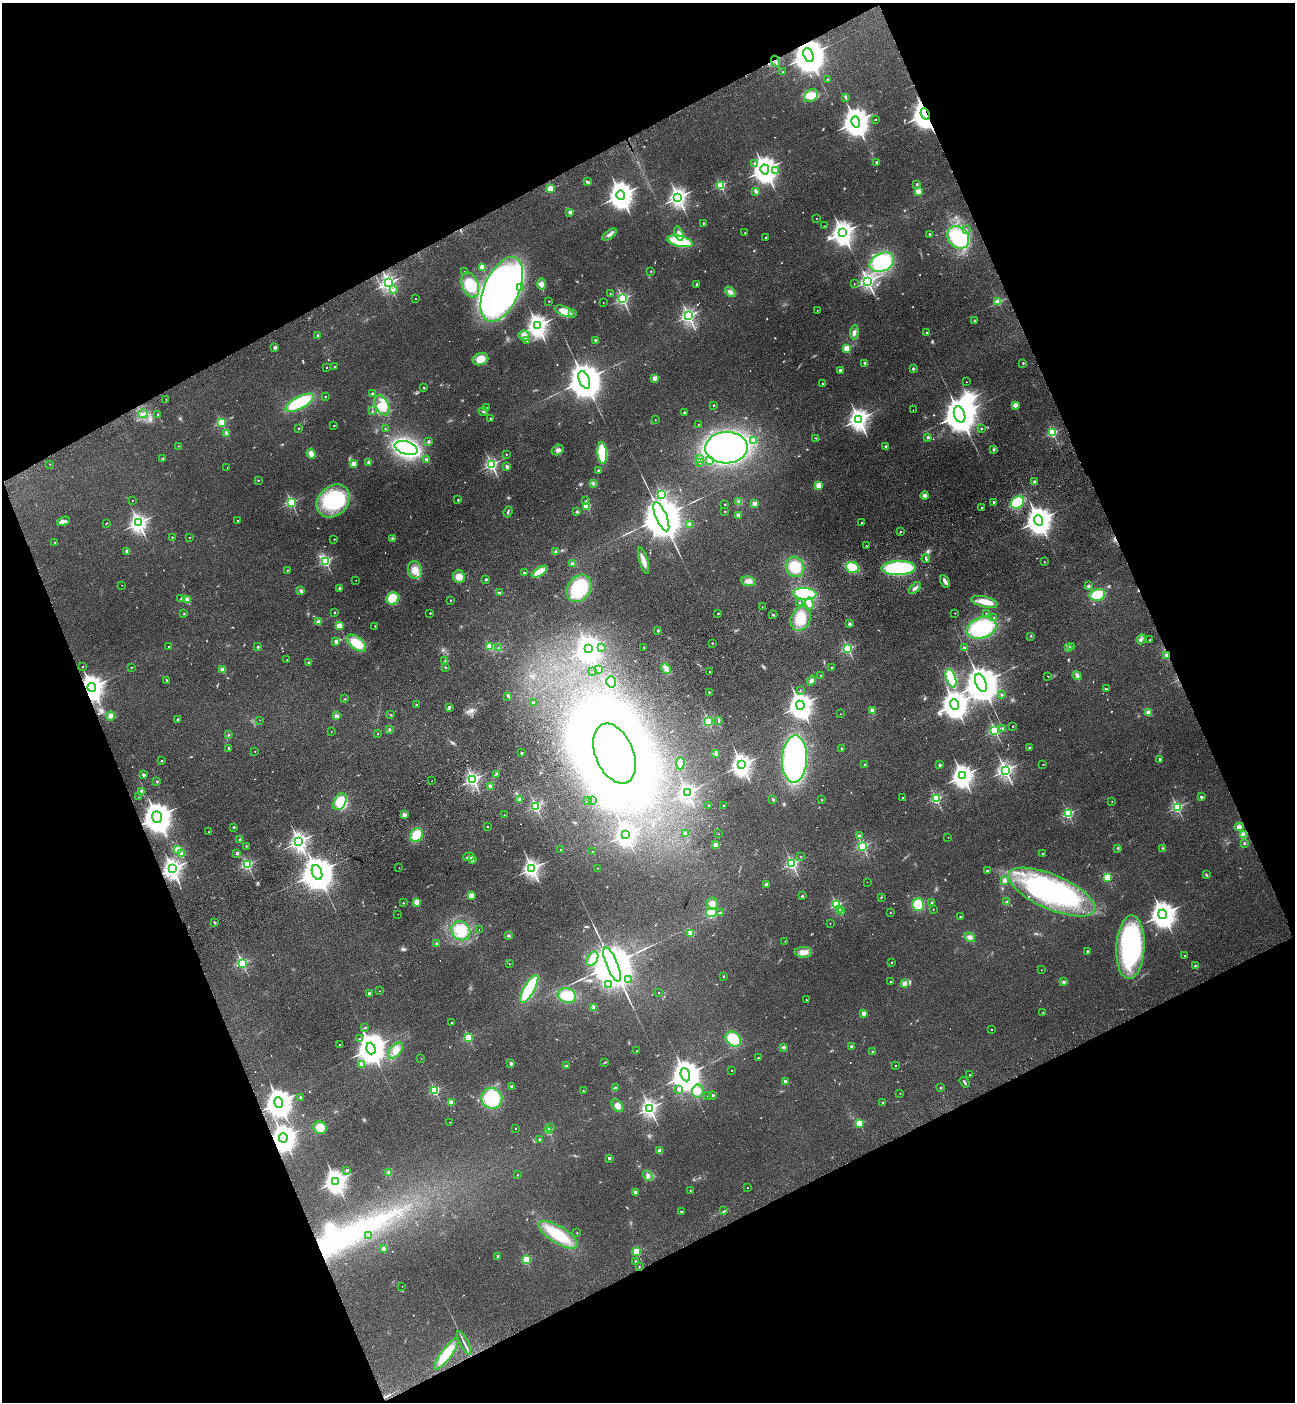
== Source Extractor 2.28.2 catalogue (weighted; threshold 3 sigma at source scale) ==
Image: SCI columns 347-5516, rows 112-5709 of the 5732 x 5819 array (HDU 1 of 3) = the unmasked area's bounding box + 8 px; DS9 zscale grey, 4 x 4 block average (1 PNG px = mean of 4 x 4 image px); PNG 1297 x 1404 px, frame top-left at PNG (2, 3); each listed source drawn as its Kron ellipse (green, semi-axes under 4 px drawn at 4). Shown black and unused: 44% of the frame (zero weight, under 3 of 4 exposures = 6% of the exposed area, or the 3 px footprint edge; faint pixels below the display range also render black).
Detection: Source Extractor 2.28.2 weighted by HDU 2 'WHT'. Background 0.192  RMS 0.0084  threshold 0.038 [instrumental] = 3 sigma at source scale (4.5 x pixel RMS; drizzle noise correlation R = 1.50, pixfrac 1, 0.05/0.05 arcsec/px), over >= 5 px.
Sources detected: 688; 7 too faint to see at this stretch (4 x 4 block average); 12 inside a brighter object's white glare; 6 cosmic-ray / hot-pixel residue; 4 long thin detections or spike segments (spike, bleed or trail) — neither listed nor drawn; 5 coinciding with a brighter row at this scale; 16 inside a brighter listed object's ellipse — not listed separately; of the other 638, all 500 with FLUX_AUTO >= 2.2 (the completeness limit of this list) listed and drawn (138 fainter detections not listed), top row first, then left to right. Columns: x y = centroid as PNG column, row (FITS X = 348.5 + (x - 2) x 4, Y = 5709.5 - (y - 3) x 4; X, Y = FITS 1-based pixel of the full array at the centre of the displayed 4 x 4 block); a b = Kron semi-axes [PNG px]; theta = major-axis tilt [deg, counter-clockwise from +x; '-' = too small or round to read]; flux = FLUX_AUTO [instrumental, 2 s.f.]
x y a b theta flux
808 55 7 5 -68 14000
775 61 5 2 - 7.3
783 72 2 2 - 3
827 79 2 2 - 6.7
811 96 8 5 39 67
846 98 3 2 - 5
925 114 5 3 - 9000
876 119 2 2 - 4.3
856 122 5 4 - 8000
877 162 2 2 - 52
754 164 2 2 - 8.5
765 169 5 4 - 6100
775 170 2 2 - 8.3
587 182 3 2 - 9.8
917 184 2 2 - 13
720 185 2 2 - 540
550 189 2 2 - 250
756 191 3 2 - 11
918 192 2 2 - 200
621 195 5 4 - 6300
678 197 3 3 - 2700
570 212 2 2 - 68
817 218 2 2 - 2.4
704 223 2 2 - 3.9
825 226 3 2 - 2.4
966 230 2 2 - 7.1
745 233 2 2 - 5.1
842 233 4 4 - 4100
679 234 7 4 -73 23
929 234 2 2 - 15
609 235 8 3 35 19
766 237 2 2 - 19
958 237 12 10 -47 390
680 241 13 5 -13 280
882 262 13 9 25 370
482 267 2 2 - 210
651 271 2 2 - 6.9
464 272 2 2 - 4.6
868 281 2 2 - 1700
388 283 3 2 - 1900
541 284 6 4 -90 18
697 284 2 2 - 31
854 284 2 2 - 4.7
470 285 13 8 -70 130
521 288 2 2 - 9.5
394 289 2 2 - 9.4
502 289 34 17 66 2000
730 292 6 3 -47 19
610 294 2 2 - 6.7
415 299 2 2 - 3.5
623 299 2 2 - 970
549 301 2 2 - 5.9
998 302 2 2 - 230
603 303 2 2 - 4.1
564 311 10 4 -21 38
817 311 2 2 - 2.8
572 314 2 2 - 53
688 316 2 2 - 1600
974 321 2 2 - 2.9
537 326 4 3 - 3800
854 332 7 4 86 20
927 333 2 2 - 26
318 335 2 2 - 31
524 336 6 5 - 23
527 340 2 2 - 3
596 341 2 2 - 61
275 347 2 2 - 62
847 349 2 2 - 260
480 359 8 6 20 63
865 363 2 2 - 45
1023 363 2 2 - 12
326 367 2 2 - 9.5
334 367 2 2 - 3
913 369 2 2 - 33
840 370 2 2 - 54
654 378 2 2 - 110
584 380 9 5 -68 19000
967 382 2 2 - 2.5
823 384 2 2 - 19
424 388 3 2 - 3.1
372 394 2 2 - 23
325 397 2 2 - 9.2
166 399 2 2 - 5.5
300 403 15 6 29 300
382 405 11 6 -61 63
714 405 2 2 - 14
1015 405 2 2 - 170
487 407 2 2 - 5
913 410 2 2 - 3
372 411 2 2 - 2.5
483 411 4 2 - 4.8
684 412 2 2 - 27
143 414 5 2 - 11
960 414 8 5 -70 17000
158 415 2 2 - 13
491 419 2 2 - 24
859 419 3 3 - 3400
655 420 2 2 - 2.5
221 423 2 2 - 510
698 425 2 2 - 3.2
334 426 2 2 - 9.1
298 428 2 2 - 13
385 429 2 2 - 6.1
982 429 2 2 - 3.3
226 433 3 2 - 5.4
1052 433 2 2 - 570
928 437 2 2 - 50
816 438 3 2 - 3.8
753 441 2 2 - 140
428 442 2 2 - 32
178 446 2 2 - 4.9
886 447 2 2 - 37
406 448 12 6 -17 830
726 448 21 15 2 1400
993 449 2 2 - 2.5
558 450 6 5 - 17
602 453 11 4 -86 220
311 454 5 4 - 32
506 454 2 2 - 8.2
699 458 3 2 - 10
163 459 3 2 - 4.2
427 459 3 3 - 8.3
709 461 2 2 - 9.2
369 462 2 2 - 82
700 462 2 2 - 2.5
50 464 2 2 - 3.5
354 464 2 2 - 160
491 464 2 2 - 1200
507 467 2 2 - 52
227 468 2 2 - 3.4
598 471 2 2 - 24
258 480 2 2 - 8.9
1034 482 2 2 - 41
593 483 2 2 - 4.7
819 486 2 2 - 240
661 494 2 2 - 670
925 495 4 4 - 15
132 500 2 2 - 4.7
458 500 2 2 - 15
333 501 18 14 44 420
586 501 2 2 - 2.5
739 502 4 3 - 11
994 502 2 2 - 34
1017 502 7 5 36 230
291 503 2 2 - 790
754 503 2 2 - 120
725 505 2 2 - 11
587 506 2 2 - 270
982 508 2 2 - 14
508 512 6 2 68 6.6
577 512 3 2 - 6.2
725 512 2 2 - 3.1
738 515 2 2 - 83
661 517 15 5 -67 39000
1038 520 5 4 - 7200
63 521 6 3 23 13
237 521 2 2 - 3.6
106 523 3 2 - 2.5
138 523 3 3 - 2500
862 523 2 2 - 15
689 524 3 2 - 4.9
900 532 2 2 - 3.3
172 537 2 2 - 8.1
189 537 2 2 - 4.5
392 538 2 2 - 3.3
334 539 2 2 - 7.8
55 542 2 2 - 6.3
866 546 2 2 - 7.6
127 551 2 2 - 67
556 552 4 2 - 14
926 559 4 2 - 8.5
325 561 2 2 - 770
644 561 13 4 -74 39
1044 562 2 2 - 5
572 564 2 2 - 3.3
795 567 10 9 - 130
852 567 6 5 - 100
899 568 17 7 2 440
287 570 2 2 - 3.5
415 570 9 7 -82 47
539 572 9 4 33 71
524 573 2 2 - 20
459 577 6 6 - 46
486 579 2 2 - 25
356 580 2 2 - 2.6
748 581 8 4 -8 26
945 581 6 3 -60 22
122 585 2 2 - 2.9
1088 586 2 2 - 40
340 588 3 2 - 4.8
579 588 14 11 57 300
915 588 7 3 44 14
301 591 4 3 - 9.3
499 593 3 2 - 4.7
805 594 11 6 -5 320
1097 595 8 6 12 120
181 599 3 2 - 2.6
393 599 6 6 - 150
187 600 2 2 - 210
450 600 2 2 - 13
984 602 13 5 -14 63
799 603 2 2 - 7
809 603 6 3 -81 17
762 607 2 2 - 5.6
335 612 2 2 - 8.1
430 613 2 2 - 10
955 613 2 2 - 2.7
986 613 2 2 - 3.7
184 614 2 2 - 3
718 614 2 2 - 12
773 615 4 2 - 6.3
994 618 2 2 - 5.6
801 619 12 9 66 91
319 622 2 2 - 130
849 624 2 2 - 45
339 626 2 2 - 200
375 626 2 2 - 7.2
981 628 15 10 17 380
658 630 2 2 - 30
1031 636 3 2 - 3
1141 639 5 3 - 10
1150 640 2 2 - 9.2
336 641 2 2 - 98
357 643 11 6 -39 120
712 643 2 2 - 10
1071 646 2 2 - 2.6
169 647 2 2 - 2.8
258 647 2 2 - 23
490 647 2 2 - 260
602 647 2 2 - 3.4
643 647 2 2 - 8.2
498 648 2 2 - 2.9
964 648 2 2 - 27
1069 648 2 2 - 88
588 649 4 3 - 4600
848 649 2 2 - 740
1167 655 2 2 - 49
287 660 2 2 - 2.2
445 661 2 2 - 7.7
309 663 2 2 - 52
82 667 2 2 - 4.8
131 667 2 2 - 6.4
446 667 2 2 - 3.4
832 667 2 2 - 24
599 669 3 3 - 9.5
666 669 6 4 -58 19
222 670 2 2 - 140
709 671 2 2 - 4.1
593 672 2 2 - 4.1
820 675 2 2 - 6.6
1048 676 2 2 - 2.4
1077 676 5 4 - 14
951 678 9 4 -71 200
166 680 3 2 - 4.6
811 680 5 4 - 14
611 682 6 4 -73 23
981 683 10 5 -67 21000
92 687 4 3 - 5600
1106 689 2 2 - 4.4
800 690 2 2 - 2.6
709 692 2 2 - 11
1002 695 2 2 - 20
508 696 4 2 - 6.2
345 699 2 2 - 3.4
533 702 3 2 - 4.7
955 704 5 4 - 6800
416 705 2 2 - 19
800 705 5 4 - 5700
449 707 3 3 - 8.3
872 710 2 2 - 100
1149 712 2 2 - 140
841 714 2 2 - 2.8
391 715 2 2 - 12
110 716 4 4 - 14
336 716 2 2 - 96
178 720 3 2 - 4.9
260 720 2 2 - 2.2
719 720 4 2 - 5.7
708 722 2 2 - 670
1013 726 2 2 - 8.7
390 729 2 2 - 13
1002 729 2 2 - 4.2
995 731 2 2 - 890
331 732 2 2 - 2.7
378 734 2 2 - 3.2
229 735 3 2 - 4.1
229 748 2 2 - 20
842 748 2 2 - 17
1029 748 2 2 - 33
255 751 2 2 - 3
521 753 2 2 - 22
614 754 31 19 -67 3900
716 754 4 2 - 6.9
794 759 24 12 86 970
1160 759 2 2 - 55
161 760 2 2 - 2.9
680 763 6 3 89 15
1043 764 2 2 - 5.2
742 765 4 3 - 3500
865 765 2 2 - 27
940 765 2 2 - 39
1005 770 3 2 - 1900
496 774 2 2 - 3.3
143 775 2 2 - 53
962 776 4 3 - 3900
473 779 2 2 - 1500
157 781 2 2 - 15
432 781 2 2 - 2.7
490 786 4 2 - 6.5
142 791 2 2 - 110
687 793 2 2 - 1600
139 797 2 2 - 4
902 797 2 2 - 5.8
1201 797 2 2 - 42
520 799 2 2 - 79
773 799 3 3 - 6.1
936 799 2 2 - 620
592 800 2 2 - 2.7
822 800 2 2 - 6.9
587 801 2 2 - 13
1112 801 2 2 - 2.6
340 802 9 6 60 130
709 805 3 2 - 2.6
723 805 2 2 - 6
536 806 2 2 - 830
1177 807 2 2 - 840
1068 814 2 2 - 640
404 815 2 2 - 100
504 815 2 2 - 3.2
157 817 6 4 -71 11000
234 827 2 2 - 23
487 827 2 2 - 9.4
1239 827 4 4 - 25
209 832 2 2 - 3.1
685 833 2 2 - 59
625 834 3 3 - 3100
718 834 2 2 - 3.7
417 835 7 6 - 91
1243 835 2 2 - 250
859 836 2 2 - 12
948 837 2 2 - 2.8
240 840 3 2 - 6.2
299 842 3 3 - 2500
1244 843 2 2 - 22
716 845 4 3 - 12
246 846 2 2 - 11
862 846 2 2 - 750
1118 848 2 2 - 3.8
1163 848 2 2 - 2.9
178 849 2 2 - 240
561 850 2 2 - 8.9
592 852 2 2 - 4.4
182 853 2 2 - 160
237 853 2 2 - 44
1043 853 2 2 - 7.4
469 857 6 3 3 13
800 857 2 2 - 5
472 860 4 3 - 15
247 864 2 2 - 820
792 864 2 2 - 1000
399 868 2 2 - 2.4
532 868 3 2 - 2500
597 868 2 2 - 3.6
172 869 3 3 - 3100
987 871 2 2 - 13
317 872 8 5 -69 17000
1206 875 3 2 - 4.2
1107 877 2 2 - 340
1004 880 2 2 - 79
867 882 2 2 - 2.2
766 884 2 2 - 57
1052 892 46 17 -23 950
471 896 2 2 - 190
802 896 3 2 - 5.6
881 897 3 2 - 3.2
417 902 2 2 - 220
1007 902 3 2 - 6
403 903 2 2 - 8.9
932 903 3 2 - 4.8
712 904 6 5 - 28
918 904 6 6 - 110
836 905 2 2 - 610
840 909 2 2 - 41
933 909 2 2 - 4.8
841 911 2 2 - 17
711 913 5 4 - 150
720 913 2 2 - 12
890 913 2 2 - 7.7
398 914 2 2 - 2.5
1163 914 5 4 - 6300
960 917 2 2 - 10
214 923 3 2 - 5.3
830 923 2 2 - 2.4
479 930 2 2 - 4.8
461 931 10 8 -48 120
691 933 2 2 - 190
508 936 3 3 - 8.3
970 937 5 4 - 16
785 941 2 2 - 4.6
437 944 2 2 - 68
1130 947 32 14 87 730
1087 951 2 2 - 25
803 952 9 5 -2 37
1185 956 2 2 - 4.8
592 959 8 5 59 41
892 962 2 2 - 8.6
242 963 2 2 - 640
509 964 2 2 - 4.6
612 965 18 5 -67 49000
1195 966 3 2 - 5.2
1041 970 2 2 - 2.6
723 976 2 2 - 8.5
628 979 2 2 - 4.2
891 982 2 2 - 12
1064 982 2 2 - 3.8
904 983 2 2 - 120
609 984 2 2 - 5.1
529 989 16 5 60 320
379 991 2 2 - 2.4
659 993 2 2 - 4.6
369 994 2 2 - 47
567 995 9 7 -13 110
806 1000 2 2 - 8.2
594 1008 2 2 - 150
1043 1012 2 2 - 2.5
864 1013 2 2 - 110
452 1023 2 2 - 9.6
365 1028 3 2 - 4.4
992 1030 2 2 - 4.8
468 1038 2 2 - 400
360 1039 2 2 - 6.6
733 1039 8 6 -41 160
339 1045 2 2 - 5.7
851 1046 2 2 - 35
783 1047 2 2 - 3.8
371 1049 6 4 -72 9200
395 1051 10 5 49 38
637 1051 2 2 - 3.2
873 1052 2 2 - 31
421 1058 2 2 - 2.4
758 1058 2 2 - 4.6
605 1062 3 2 - 2.7
361 1064 2 2 - 90
511 1064 2 2 - 51
566 1066 2 2 - 9.4
896 1066 2 2 - 4.1
731 1071 2 2 - 2.6
685 1075 7 4 -69 11000
970 1075 2 2 - 5.2
785 1081 2 2 - 66
965 1082 6 2 -55 9
512 1086 3 2 - 5.1
616 1088 3 2 - 12
941 1088 2 2 - 15
678 1089 2 2 - 23
435 1090 2 2 - 610
583 1091 2 2 - 9
698 1091 6 6 - 32
900 1093 2 2 - 3.1
713 1095 2 2 - 26
707 1096 2 2 - 5.2
300 1097 2 2 - 32
492 1098 10 10 - 240
279 1102 5 4 - 8200
451 1102 2 2 - 150
883 1102 2 2 - 14
617 1106 7 5 -53 28
650 1108 3 2 - 2000
450 1122 2 2 - 3
859 1123 2 2 - 340
320 1128 7 6 - 65
515 1128 2 2 - 4.4
551 1128 2 2 - 2.5
549 1131 2 2 - 270
283 1138 4 3 - 6000
539 1139 2 2 - 12
660 1151 3 3 - 23
609 1158 2 2 - 33
347 1170 2 2 - 31
389 1173 3 2 - 6.9
517 1175 2 2 - 5.7
648 1175 5 4 - 15
335 1181 4 3 - 4300
747 1188 2 2 - 2.7
690 1190 2 2 - 6.8
635 1192 2 2 - 80
724 1211 3 2 - 4.8
682 1212 2 2 - 4.7
577 1233 2 2 - 5.4
369 1235 2 2 - 7.2
558 1235 22 8 -32 190
383 1249 2 2 - 65
637 1252 2 2 - 310
498 1256 2 2 - 34
526 1260 2 2 - 430
636 1261 2 2 - 9.6
639 1267 2 2 - 8.9
402 1286 2 2 - 2.7
464 1343 13 2 -64 15
446 1354 19 5 54 130
Overlapping masked pixels (flux is a lower limit): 9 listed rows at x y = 808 55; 775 61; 925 114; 1167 655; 92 687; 157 817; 172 869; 279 1102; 283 1138
Diffuse or blended objects may show on this block-average render without a row.